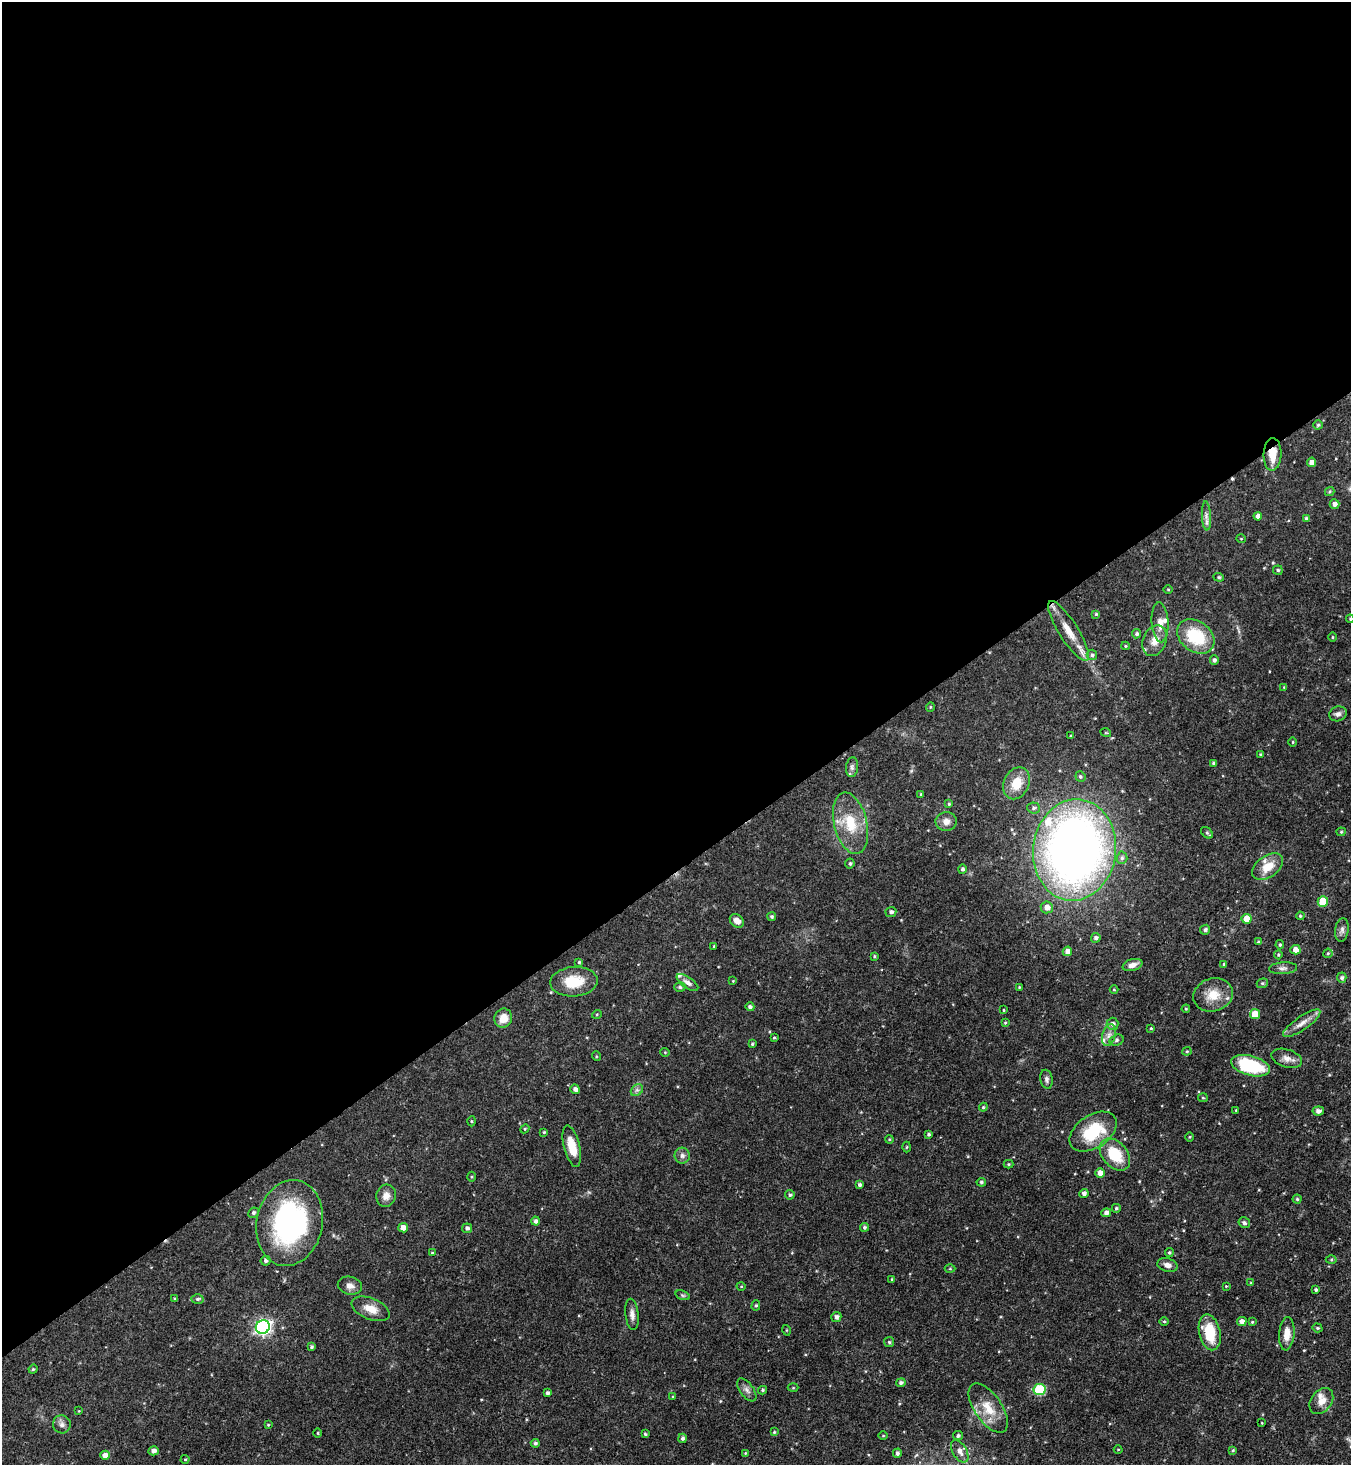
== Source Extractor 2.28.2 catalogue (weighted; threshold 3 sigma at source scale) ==
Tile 2 of 4 x 4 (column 2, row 1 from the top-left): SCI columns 1646-2994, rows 4393-5855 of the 5850 x 5857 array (HDU 1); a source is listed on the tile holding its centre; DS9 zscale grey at full resolution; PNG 1353 x 1467 px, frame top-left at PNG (2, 2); each listed source drawn as its Kron ellipse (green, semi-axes under 4 px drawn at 4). Shown black and unused: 60% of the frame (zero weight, under 3 of 4 exposures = <1% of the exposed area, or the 3 px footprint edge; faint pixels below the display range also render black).
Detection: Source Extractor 2.28.2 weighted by HDU 2 'WHT'; one run over the whole footprint, this tile lists its part. Background 0.0622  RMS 0.0035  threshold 0.0157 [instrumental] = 3 sigma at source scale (4.5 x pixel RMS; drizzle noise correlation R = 1.50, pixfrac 1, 0.05/0.05 arcsec/px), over >= 5 px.
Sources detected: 200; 1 cosmic-ray / hot-pixel residue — neither listed nor drawn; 9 inside a brighter listed object's ellipse — not listed separately; the other 190 listed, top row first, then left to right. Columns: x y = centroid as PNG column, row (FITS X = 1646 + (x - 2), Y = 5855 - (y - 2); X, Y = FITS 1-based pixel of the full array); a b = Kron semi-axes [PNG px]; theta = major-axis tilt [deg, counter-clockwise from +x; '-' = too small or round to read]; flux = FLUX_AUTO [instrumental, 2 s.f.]
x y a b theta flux
1318 425 4 4 - 0.54
1272 454 16 9 88 5.9
1311 462 4 4 - 1.9
1330 491 5 4 - 0.47
1334 504 5 4 - 1.3
1206 516 14 4 -87 1.6
1258 516 4 4 - 1.7
1306 519 4 4 - 0.82
1241 539 5 3 - 0.27
1278 570 4 4 - 0.51
1219 577 5 4 - 0.49
1168 589 5 3 - 0.31
1096 614 4 4 - 0.46
1350 619 4 4 - 0.43
1160 622 20 8 -86 3.5
1068 631 35 9 -58 6.9
1137 634 5 4 - 0.8
1196 636 20 15 -38 16
1332 637 4 3 - 0.37
1155 641 16 11 66 3.9
1125 646 4 4 - 0.38
1092 655 5 5 - 0.71
1214 660 4 4 - 1
1284 687 4 4 - 0.31
930 707 5 4 - 0.35
1338 714 9 7 21 1.3
1106 733 5 3 - 0.28
1071 736 3 2 - 0.36
1293 742 4 3 - 0.29
1260 754 4 3 - 0.39
1213 763 3 3 - 0.5
852 767 10 6 83 1.1
1080 776 5 4 - 0.62
1016 783 17 12 65 7.2
921 794 4 3 - 0.49
949 804 4 4 - 0.45
1034 808 6 5 - 0.79
946 822 10 9 - 2.3
850 823 31 16 -76 12
1341 832 4 4 - 0.4
1207 833 7 4 -45 0.68
1074 850 51 41 83 270
1122 858 6 5 - 0.76
850 863 5 4 - 0.69
1268 867 17 10 35 5.6
962 869 4 4 - 0.72
1323 901 5 5 - 12
1047 907 6 6 - 2.4
891 912 5 5 - 1.1
1300 916 4 3 - 0.36
772 917 4 4 - 0.62
1247 919 5 5 - 4.6
737 921 8 6 -39 2.4
1205 930 5 5 - 0.77
1342 930 12 6 82 1.4
1096 938 5 4 - 0.96
1258 942 4 4 - 0.43
1280 945 4 3 - 0.52
714 946 4 3 - 0.34
1295 950 5 4 - 2.5
1067 951 5 4 - 2
1328 953 4 4 - 0.44
1278 955 4 4 - 0.41
874 956 4 3 - 0.41
579 962 4 4 - 0.42
1224 964 4 4 - 0.44
1132 965 10 5 16 2.1
1283 968 14 6 3 1.4
1342 978 5 4 - 0.93
733 981 3 3 - 0.25
574 982 24 14 4 9.4
687 982 12 5 -35 1.5
1262 983 6 4 21 0.56
680 987 5 4 - 0.58
1019 987 3 3 - 0.31
1114 990 4 3 - 0.3
1213 995 20 16 16 6.4
750 1007 4 4 - 0.9
1186 1009 4 4 - 0.34
1003 1010 4 2 - 0.28
597 1014 5 3 - 0.33
1255 1014 5 5 - 5.8
503 1018 9 9 - 3.8
1005 1023 4 4 - 0.38
1302 1023 22 6 35 3.1
1113 1024 6 6 - 1.2
1151 1028 3 3 - 0.34
1109 1035 11 6 74 1.8
774 1038 4 3 - 0.39
1117 1040 7 5 18 0.75
752 1044 4 4 - 0.4
1187 1051 4 4 - 0.41
665 1052 4 4 - 0.34
596 1056 5 3 - 0.32
1287 1058 16 9 -17 2.6
1251 1066 20 10 -15 22
1046 1079 9 6 -79 1.1
575 1089 5 4 - 1.3
637 1090 7 5 43 0.91
1203 1098 5 4 - 0.39
983 1107 4 4 - 0.36
1236 1110 4 3 - 0.32
1318 1111 6 4 6 1.3
471 1121 5 3 - 0.36
525 1129 4 4 - 0.41
544 1132 4 4 - 0.38
1093 1132 26 16 34 17
929 1134 4 3 - 0.59
1190 1137 4 3 - 0.32
889 1139 4 3 - 0.32
572 1146 21 8 -76 6.5
907 1147 5 3 - 0.35
1115 1155 18 12 -49 12
682 1156 8 7 - 1.3
1009 1164 5 4 - 0.42
1100 1173 5 5 - 2
471 1177 5 3 - 0.37
981 1182 5 4 - 0.61
859 1185 4 4 - 0.76
1084 1193 5 4 - 1.1
790 1195 5 4 - 0.63
386 1196 11 9 76 2.4
1297 1199 4 4 - 0.51
1116 1208 4 4 - 0.52
253 1213 5 5 - 0.75
1106 1213 5 4 - 1.3
535 1221 4 4 - 0.97
290 1223 43 33 77 65
1244 1223 6 5 - 0.88
864 1227 4 4 - 0.67
403 1228 5 4 - 2.3
467 1228 5 4 - 0.97
1169 1252 4 4 - 0.5
432 1253 4 4 - 0.36
1331 1260 5 3 - 0.42
266 1261 5 5 - 0.82
1167 1265 10 6 -16 1.8
950 1269 5 3 - 0.31
892 1280 3 3 - 0.38
1251 1283 3 3 - 0.39
350 1286 12 9 -13 2
741 1286 4 3 - 0.33
1226 1286 3 3 - 0.26
1316 1290 3 3 - 0.65
683 1295 7 4 -19 0.54
175 1299 3 3 - 0.43
198 1299 6 4 1 0.58
756 1305 5 4 - 0.48
371 1309 20 10 -22 4.4
632 1314 16 6 -84 1.9
836 1317 5 5 - 1.2
1164 1321 5 3 - 0.37
1242 1321 5 4 - 1.6
1252 1322 4 4 - 0.36
263 1327 7 6 - 97
1317 1328 5 4 - 0.44
786 1330 5 3 - 0.3
1210 1332 18 10 -77 12
1287 1334 17 7 85 4
889 1342 5 5 - 0.51
311 1347 3 3 - 0.59
33 1369 5 4 - 0.43
901 1383 5 4 - 0.83
793 1388 5 3 - 0.33
747 1390 13 6 -53 1.5
763 1390 4 3 - 0.49
1039 1390 6 5 - 23
548 1393 4 4 - 1
673 1397 3 3 - 0.41
1321 1401 14 10 53 3.5
988 1408 28 13 -55 7.6
79 1411 4 3 - 0.26
1262 1423 3 2 - 0.23
62 1424 9 9 - 1.4
268 1425 4 3 - 0.29
774 1432 4 4 - 0.4
318 1433 5 3 - 0.33
645 1434 4 3 - 0.51
883 1436 4 3 - 0.29
958 1436 5 4 - 0.81
683 1438 5 4 - 0.84
535 1443 4 4 - 0.81
1118 1449 4 3 - 0.26
1233 1450 4 4 - 0.39
154 1451 5 4 - 1.4
960 1451 12 7 -59 2.2
745 1453 4 3 - 0.31
897 1453 5 4 - 0.95
105 1455 5 4 - 2.4
185 1459 4 4 - 0.39
Overlapping masked pixels (flux is a lower limit): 1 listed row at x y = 1272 454
Isophote crosses this tile's border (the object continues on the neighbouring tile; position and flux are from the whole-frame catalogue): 1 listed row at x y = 1350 619